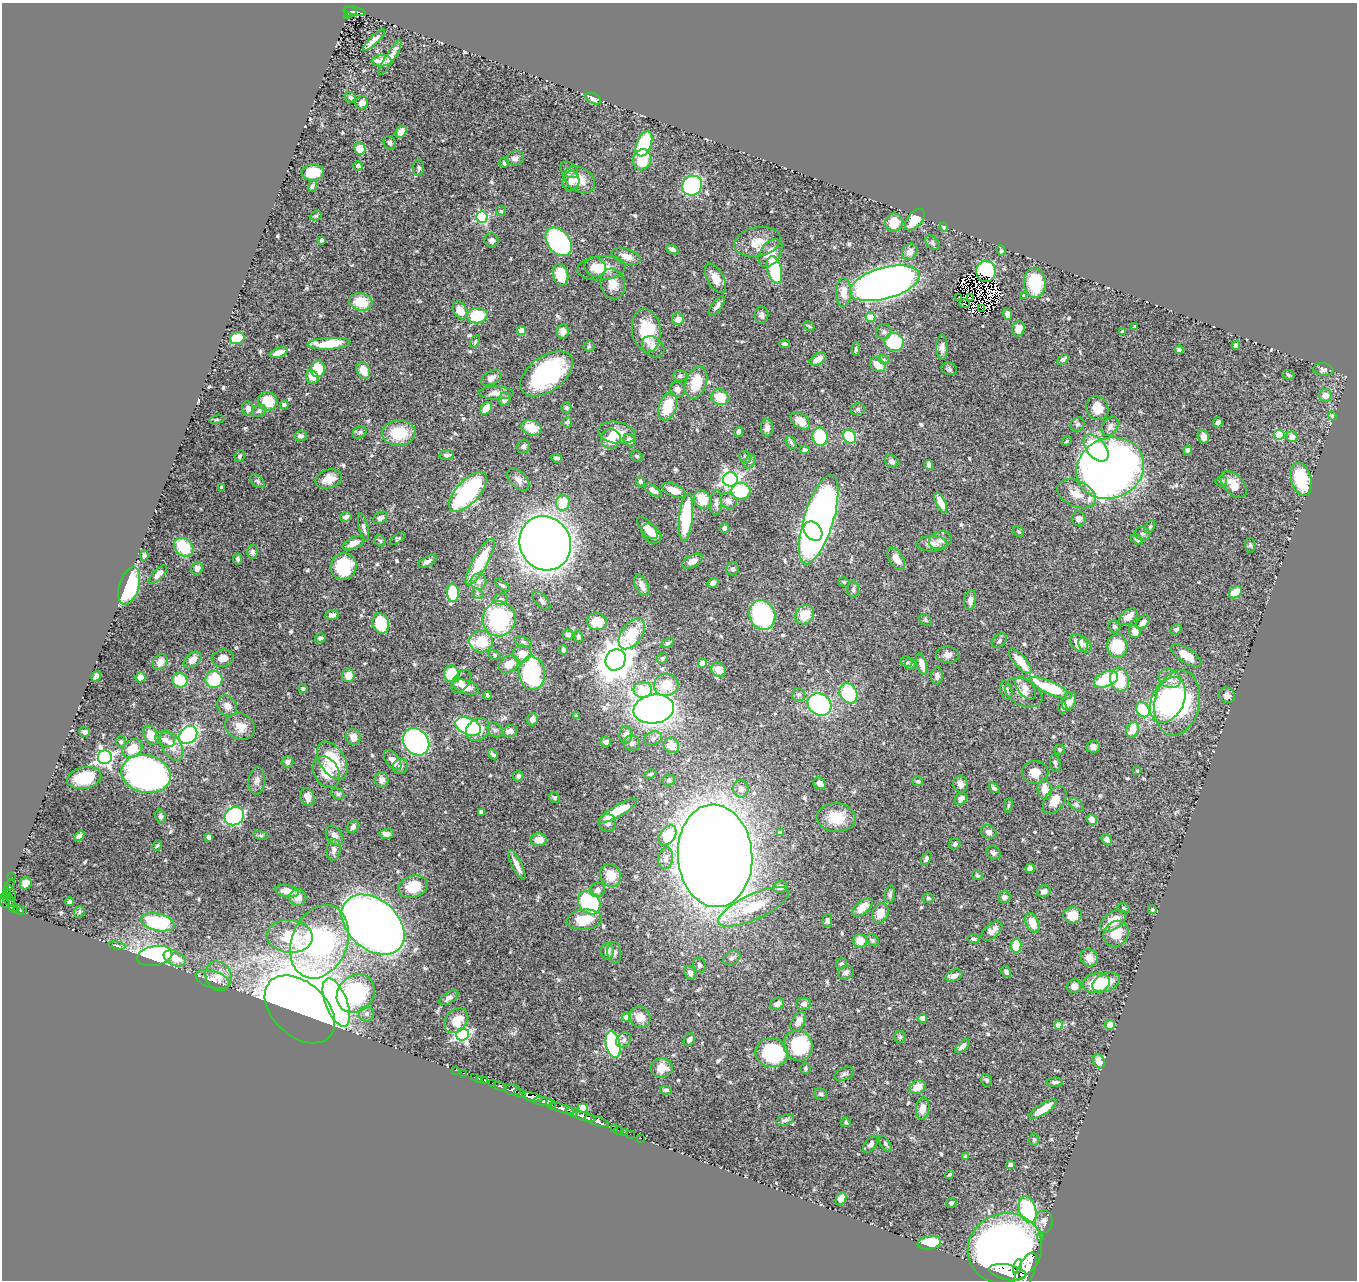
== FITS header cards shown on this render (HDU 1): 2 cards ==
NAXIS1  =                 1355
NAXIS2  =                 1278

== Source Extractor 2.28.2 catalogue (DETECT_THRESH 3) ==
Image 1355 x 1278 px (HDU 1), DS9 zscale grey, 1 PNG px = 1 image px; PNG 1359 x 1282 px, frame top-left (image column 1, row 1278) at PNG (2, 3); each listed source drawn as its Kron ellipse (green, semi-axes under 4 px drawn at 4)
Background 1.04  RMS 0.023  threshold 0.0677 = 3 sigma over >= 5 px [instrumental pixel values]
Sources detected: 602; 6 with non-positive FLUX_AUTO (blend fragments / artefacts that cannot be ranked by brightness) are neither listed nor drawn; of the other 596, the 500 brightest by FLUX_AUTO listed and drawn (96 fainter detections omitted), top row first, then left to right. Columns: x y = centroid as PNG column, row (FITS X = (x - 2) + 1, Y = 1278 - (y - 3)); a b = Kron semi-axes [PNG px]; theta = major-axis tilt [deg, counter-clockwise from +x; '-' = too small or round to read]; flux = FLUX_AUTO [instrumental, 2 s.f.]
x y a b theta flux
355 11 11 3 -17 130
350 12 7 5 -15 140
347 16 3 3 - 29
374 40 15 4 44 9
390 57 20 4 59 11
381 61 10 5 3 15
350 97 6 5 - 3.3
593 99 8 5 -28 8.3
362 103 6 6 - 10
401 132 7 5 58 12
390 143 7 6 - 3.8
644 144 13 7 69 120
360 149 6 5 - 31
515 158 9 7 15 6.8
642 160 11 9 69 42
504 163 5 4 - 2.8
358 166 4 4 - 5.3
419 168 8 5 -90 3.4
569 170 10 7 -38 5.8
313 172 11 8 5 33
580 180 16 12 -32 28
571 181 10 8 84 11
312 186 6 4 70 3.2
692 186 10 9 - 170
501 211 5 5 - 2.2
316 216 6 4 20 2.2
482 217 6 5 - 170
915 220 13 7 49 40
894 223 9 8 - 29
944 227 4 4 - 2.9
321 240 3 3 - 2.6
491 240 7 7 - 4.9
559 242 16 11 -53 240
757 242 23 14 11 25
932 243 8 6 -52 3.7
672 250 6 4 -26 4.7
1001 250 5 4 - 2.5
910 252 9 7 54 11
770 253 15 10 56 22
626 256 15 7 -18 13
595 267 11 9 -24 12
601 268 24 12 5 33
775 270 14 7 -76 100
986 271 10 9 - 140
561 275 11 7 -76 42
715 278 16 8 -61 17
885 283 36 15 16 1500
1035 283 15 11 -87 65
613 284 15 12 -75 18
844 292 14 7 89 18
1024 296 4 4 - 2.5
959 297 3 2 - 2.4
971 298 3 2 - 2.1
361 302 12 8 -13 38
965 304 5 3 - 2.6
717 306 12 5 53 5.7
981 308 4 2 - 3.3
460 310 9 6 -61 19
1007 314 6 4 -71 6.3
477 315 10 8 8 66
761 315 8 7 - 4.7
870 317 5 4 - 51
678 319 6 5 - 13
809 326 6 3 -30 2.6
1135 326 3 3 - 3
1018 329 8 6 73 14
646 330 22 14 -83 57
521 331 4 4 - 24
563 331 7 6 - 7.1
1123 331 4 4 - 3
884 332 7 7 - 4.7
237 338 7 6 - 40
475 342 7 4 64 2.2
894 342 10 9 - 78
329 344 21 6 3 45
784 344 5 3 - 3.1
1236 345 4 4 - 4.1
589 346 5 5 - 2.5
653 347 12 9 -40 9.5
942 348 12 6 -89 7.5
856 349 7 4 88 2.3
1179 350 4 4 - 3.3
279 353 9 4 19 13
818 359 9 5 30 12
1063 359 6 4 37 3.9
884 360 6 4 -19 2.3
878 365 8 6 -42 21
318 369 8 7 - 44
949 369 8 6 -16 3.1
363 370 8 6 -66 22
1323 370 10 6 -8 4.6
547 374 30 17 36 200
1288 375 6 4 -22 2.3
680 376 7 5 4 4.3
312 377 7 6 - 15
491 378 11 6 31 7
696 383 16 10 72 38
677 389 8 7 - 7
496 393 18 6 0 11
1326 396 6 6 - 11
720 397 9 7 -26 32
505 399 6 6 - 11
268 401 9 9 - 36
284 405 4 4 - 4.5
668 406 14 8 70 42
486 408 7 5 52 22
566 408 5 5 - 3.1
1097 408 12 10 -59 23
248 409 7 6 - 7.4
858 409 7 5 15 3.7
259 411 7 5 30 4.1
1332 416 4 3 - 2.1
217 420 7 3 9 2.2
800 421 11 7 -36 19
567 422 5 5 - 2.2
1218 422 5 5 - 5.8
1078 424 7 6 - 3.5
1110 426 10 7 52 8.2
532 428 10 7 -19 32
767 428 8 6 -87 7.1
360 432 7 5 33 3.6
739 432 5 4 - 6
399 433 17 13 4 53
617 433 19 11 -10 24
1279 435 5 5 - 74
300 436 6 5 - 4
820 437 9 7 -80 76
849 437 7 6 - 69
1203 437 7 5 -73 8.2
1292 437 5 5 - 14
611 439 10 9 - 27
630 440 7 6 - 9.8
1067 441 5 4 - 2.1
791 442 7 4 -62 3.1
523 446 7 6 - 3.7
1096 448 16 9 -50 83
805 450 5 4 - 4.4
1188 450 4 4 - 5.2
446 455 7 4 5 4.4
240 456 6 4 63 2.9
637 456 6 5 - 3.2
745 457 6 5 - 2.4
557 458 5 3 - 4
750 461 7 5 62 3.2
892 461 7 6 - 5.6
929 465 5 4 - 5.4
1110 468 35 30 24 1200
329 479 13 9 16 17
730 479 7 7 - 480
1301 479 17 10 -75 67
518 480 13 8 -47 9.1
257 481 8 5 -42 3.8
640 481 5 4 - 2.8
1221 481 6 5 - 3
1233 484 16 9 -45 26
221 487 4 4 - 2.1
653 490 9 4 -34 9.2
674 490 12 6 -23 18
741 491 9 8 - 68
468 492 25 11 47 240
1076 494 20 13 -24 26
702 499 9 8 - 29
728 501 9 7 -31 8.5
563 503 8 7 - 43
716 503 12 6 89 6.3
941 503 11 4 -64 15
346 517 6 4 26 5.4
686 517 24 6 84 120
380 518 8 5 29 6.8
819 519 47 15 73 1400
1079 519 7 7 - 6.3
364 527 14 4 -76 5.6
1150 527 7 4 59 2.6
647 528 13 6 -49 17
724 528 5 4 - 3.6
813 531 11 8 -48 220
1019 531 6 5 - 2.2
651 533 11 8 -44 17
1142 534 8 7 - 3.9
398 539 9 4 33 2.5
1137 539 6 4 -32 3.3
940 540 11 8 17 7.5
380 541 6 5 - 2.9
353 543 11 5 25 11
545 543 28 25 -61 1800
932 544 15 7 0 12
1250 545 7 5 -83 2.5
184 547 10 8 -40 52
253 552 7 5 -88 4.2
144 555 5 3 - 4.4
238 559 5 4 - 3.4
896 559 12 7 -58 19
692 561 11 6 27 9.5
427 562 10 5 28 5.8
480 562 26 7 61 70
344 566 13 13 - 76
197 569 6 5 - 6.8
733 569 6 6 - 4.3
158 575 12 5 45 8.2
479 581 8 8 - 7.2
844 582 6 4 -17 2.2
713 583 6 4 31 7.4
503 585 8 4 -35 2.9
129 586 19 10 73 120
642 586 11 6 -62 11
853 590 8 6 -89 3.6
1235 592 7 5 38 23
453 593 9 6 -87 76
477 593 6 4 -45 2.4
501 599 7 5 18 4
970 600 10 6 82 8.6
542 601 11 6 -46 4.5
332 615 7 5 10 6.3
762 615 15 13 -73 170
805 615 10 8 48 30
1128 617 11 6 38 14
499 619 17 16 - 140
925 620 7 5 -44 2.5
597 622 10 8 -10 29
1143 622 8 5 42 7.4
381 623 10 8 -74 73
1114 627 6 6 - 3.4
1176 629 6 5 - 3.7
1135 632 6 6 - 14
632 634 17 10 55 59
568 635 5 5 - 4.5
578 637 5 4 - 4.2
320 638 5 4 - 4.1
999 641 9 6 42 4.5
481 642 12 11 - 39
523 642 9 4 -19 3.2
667 643 6 4 27 3.1
1079 643 10 7 -50 19
1085 645 8 6 -60 4.7
1117 646 11 10 - 60
563 650 5 3 - 2.6
522 654 9 8 - 19
494 655 6 4 -28 2.2
947 655 11 8 -4 8.4
1186 656 17 7 -33 21
223 658 11 8 14 13
662 658 6 5 - 2.4
192 660 10 6 41 14
616 660 11 10 - 2700
1020 661 16 6 -49 32
160 662 8 6 48 12
906 662 6 5 - 4.7
702 663 4 4 - 29
509 664 11 7 33 17
910 664 6 5 - 3.1
922 664 11 5 -73 12
718 670 8 6 -41 16
532 673 17 13 -86 170
451 674 8 7 - 51
96 676 5 4 - 8
348 676 6 6 - 19
937 676 8 6 87 6.5
140 677 5 5 - 7.2
214 679 8 8 - 68
1106 679 13 7 24 74
1170 679 11 9 -19 15
180 680 8 7 - 37
1120 680 12 9 -76 54
461 681 13 7 56 9.5
666 685 12 11 - 36
466 687 13 6 -19 16
1025 688 13 7 -52 9.3
1051 688 23 6 -24 90
303 689 5 4 - 3
643 690 9 8 - 42
1006 691 10 6 -72 5.3
848 693 10 8 -62 86
1024 693 20 13 -27 18
487 695 4 3 - 2.6
799 695 6 6 - 3.4
1227 695 8 7 - 6
1168 700 24 16 63 180
1069 701 10 6 65 11
1177 703 33 22 78 190
819 704 12 10 -35 220
227 706 11 9 -55 12
1062 707 6 3 85 3.7
654 709 20 14 9 1000
1143 710 8 6 -58 68
576 716 3 3 - 2.6
532 719 6 5 - 7.9
240 726 15 13 -28 19
468 726 13 8 -22 150
478 730 13 10 39 26
495 730 8 6 -44 4.9
1133 730 8 6 67 26
510 731 8 6 15 8.9
84 732 5 5 - 4
151 735 10 6 -64 30
188 735 10 8 43 280
626 735 8 6 88 7.7
353 737 8 7 - 12
165 739 10 7 -24 8
653 739 9 7 25 5.7
121 742 6 4 -88 2.4
416 742 14 12 -51 320
606 742 5 5 - 6.2
632 743 8 7 - 4.9
671 745 8 7 - 18
171 746 17 9 -61 19
1093 747 7 6 - 6.1
132 749 11 8 40 28
1060 749 5 5 - 2.5
493 754 5 4 - 3.8
105 757 7 7 - 440
332 760 21 12 -58 62
393 760 11 6 -53 12
287 762 6 5 - 5.6
1055 763 9 5 -81 3.4
400 766 8 7 - 5
1137 771 3 3 - 2.4
326 772 17 12 -60 27
1035 772 13 11 -8 16
146 774 25 19 -13 740
650 774 6 4 26 2.4
518 776 6 5 - 3.3
84 778 17 11 12 45
382 780 7 7 - 7.7
669 780 6 5 - 2.7
257 781 14 8 85 8
918 781 5 5 - 2.7
820 783 7 5 -38 6.4
960 784 8 7 - 7.6
994 788 6 4 -38 3.3
741 789 9 7 -81 6.7
1045 789 10 7 -80 18
338 794 7 5 -30 2.8
307 797 9 7 -64 10
554 797 6 5 - 2.4
961 799 6 5 - 7.3
1055 800 15 9 55 21
1008 805 7 3 81 2.1
1076 805 9 5 -36 3
617 811 22 5 30 35
481 812 4 4 - 4.4
160 816 6 5 - 4.2
234 816 10 8 31 280
836 818 19 14 -4 38
1092 820 6 5 - 11
607 823 9 8 - 6.1
353 827 7 5 55 4.6
989 832 8 7 - 7.3
780 833 4 4 - 8
386 834 7 5 1 7.4
261 835 7 4 -8 2.3
668 835 11 7 56 49
79 836 6 4 48 5.4
334 836 11 7 -56 8.5
209 837 4 4 - 6.4
539 840 8 6 -4 18
1107 840 6 4 -47 6.5
955 844 6 5 - 3.8
157 846 6 4 49 2.2
334 850 11 7 83 8.5
993 853 7 6 - 4.2
715 856 51 37 -86 3900
666 858 11 7 80 6.6
926 859 7 4 59 4.1
517 865 16 5 -64 13
1030 868 5 4 - 5.7
610 875 12 10 -68 27
977 875 6 4 -29 2.6
12 877 2 2 - 11
26 883 6 5 - 12
9 885 6 3 61 33
413 887 15 11 18 41
780 887 7 5 17 5.6
597 890 8 7 - 6.2
287 891 12 6 -11 20
1044 891 7 5 21 7.5
11 893 8 3 -69 56
7 894 5 4 - 91
890 894 9 5 85 3.6
298 897 9 8 - 13
1004 897 6 6 - 4.9
928 898 6 5 - 2.6
9 900 8 5 -49 220
5 902 7 4 -65 350
70 902 4 3 - 2.8
589 903 12 10 -49 140
753 907 38 12 25 61
862 907 12 6 40 16
14 908 4 3 - 120
1123 908 6 5 - 2.6
18 910 5 3 - 170
23 910 4 3 - 140
1152 910 4 4 - 3.3
79 912 6 5 - 2.5
880 913 10 7 66 21
1073 915 9 8 - 22
584 919 18 10 5 37
827 921 6 5 - 4.7
1113 921 14 8 35 28
158 922 17 8 -13 120
1032 923 10 6 -65 22
373 925 36 25 -41 1900
992 931 12 6 40 12
1116 934 13 11 51 36
290 936 23 16 -5 60
974 939 6 4 -9 4.2
873 940 7 5 -41 2.7
860 941 7 7 - 18
319 942 38 27 68 440
117 946 8 4 -10 2.7
1016 946 7 5 82 42
607 951 8 6 83 8.7
614 953 11 7 -84 6.1
155 956 18 10 11 320
175 958 12 7 -25 22
732 958 9 6 32 5.2
1089 958 9 8 - 11
841 964 6 5 - 3.1
700 965 7 6 - 4.7
1006 972 6 4 -58 4.7
690 973 7 5 -71 6.7
846 973 8 6 26 5.9
218 976 15 13 -64 19
954 976 9 5 23 7.3
213 980 17 8 -17 12
1106 982 14 9 22 23
1096 983 13 10 11 51
1074 986 7 6 - 10
356 994 20 17 46 160
449 998 10 5 32 5.4
336 1002 26 11 -69 290
777 1004 7 5 27 7.4
804 1004 7 6 - 6.3
300 1009 41 27 -43 2200
367 1014 7 7 - 5.2
626 1017 4 4 - 23
640 1017 11 10 - 18
922 1018 4 4 - 7.7
456 1021 14 10 46 24
798 1022 11 6 61 11
1058 1025 4 4 - 17
1110 1025 5 5 - 12
462 1034 6 6 - 360
900 1037 6 5 - 2.5
689 1039 7 5 63 5.5
624 1040 8 6 46 4.8
613 1044 13 7 -78 260
798 1045 15 14 - 99
962 1046 9 4 43 6.1
772 1053 16 14 -8 130
1099 1061 7 5 -61 18
662 1068 11 9 3 20
805 1068 5 5 - 2.4
455 1070 2 2 - 7.8
464 1073 3 2 - 21
844 1074 10 6 21 4.6
474 1077 3 2 - 31
479 1079 3 2 - 21
484 1080 4 3 - 40
987 1080 6 5 - 2.9
1055 1082 8 4 1 4.1
493 1083 3 3 - 110
501 1086 7 3 -20 330
917 1087 8 6 28 19
513 1090 9 5 -12 1500
666 1090 6 4 -8 3
520 1093 6 3 -24 380
821 1094 6 5 - 3.2
532 1097 10 4 -14 2200
543 1102 10 4 -6 630
551 1104 6 4 -58 550
562 1108 12 4 -15 1200
583 1108 5 4 - 31
923 1108 11 6 81 14
1043 1109 16 5 33 22
572 1112 6 3 -25 150
584 1117 12 3 -15 1600
785 1120 9 5 17 5.2
597 1121 13 4 -19 1700
846 1122 5 4 - 2.5
614 1128 2 2 - 17
619 1130 5 2 - 28
624 1132 2 2 - 19
630 1134 2 2 - 15
641 1138 2 2 - 17
1034 1140 6 4 89 2.2
870 1144 10 5 52 5.7
885 1144 8 5 -57 2.8
965 1157 4 4 - 3
1010 1165 4 4 - 6.8
950 1174 5 3 - 2.1
841 1199 7 5 67 10
951 1203 5 4 - 2.7
1028 1210 13 8 -72 130
1044 1221 11 9 90 9.1
1040 1237 2 2 - 14
929 1243 12 6 8 58
1005 1248 38 34 24 1400
1017 1266 8 3 72 590
1007 1272 19 7 -11 5200
1025 1273 22 8 66 6600
At the frame edge (FLAGS 8, measured only in part): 1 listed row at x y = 1025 1273
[96 fainter detections neither listed nor drawn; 6 non-positive-flux detections neither listed nor drawn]